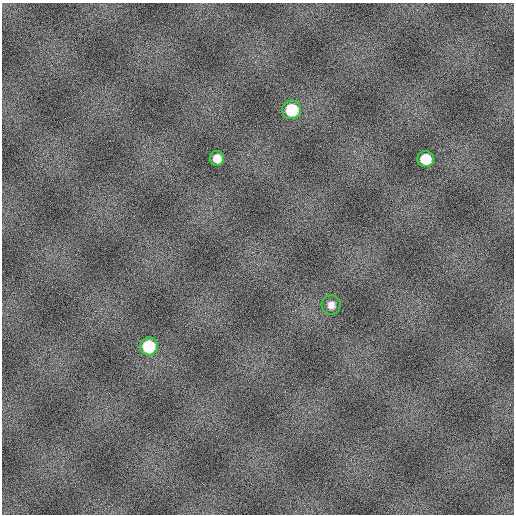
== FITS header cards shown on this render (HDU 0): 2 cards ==
NAXIS1  =                  512
NAXIS2  =                  512

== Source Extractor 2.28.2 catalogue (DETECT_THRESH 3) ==
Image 512 x 512 px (HDU 0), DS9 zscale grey, 1 PNG px = 1 image px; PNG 516 x 516 px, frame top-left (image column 1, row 512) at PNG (2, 3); each listed source drawn as its Kron ellipse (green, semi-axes under 4 px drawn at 4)
Background 811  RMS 16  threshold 48.3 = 3 sigma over >= 5 px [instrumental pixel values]
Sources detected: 5; all 5 listed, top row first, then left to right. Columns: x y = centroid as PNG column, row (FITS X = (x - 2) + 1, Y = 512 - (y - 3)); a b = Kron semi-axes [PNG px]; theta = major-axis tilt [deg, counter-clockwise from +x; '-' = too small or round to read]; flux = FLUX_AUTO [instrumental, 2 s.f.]
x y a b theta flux
292 110 9 9 - 47000
217 158 7 7 - 12000
426 159 8 8 - 27000
331 305 9 9 - 6600
149 346 9 9 - 46000